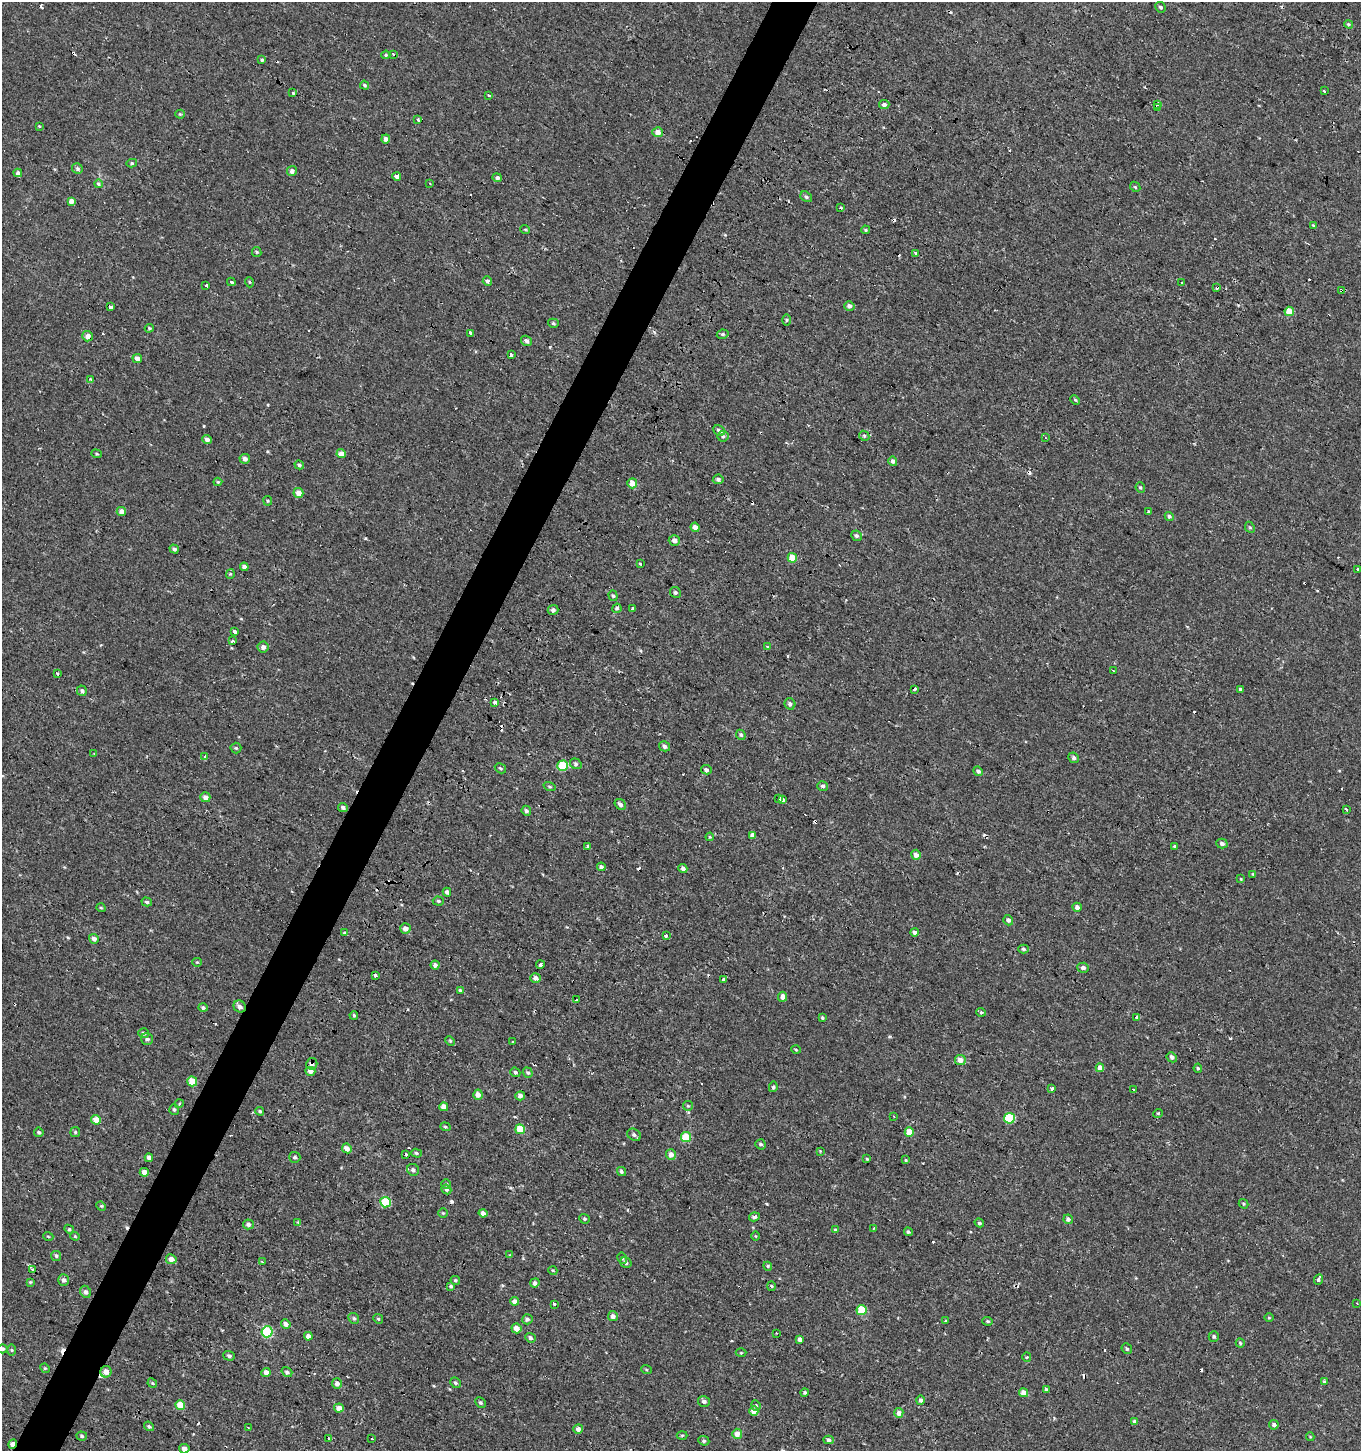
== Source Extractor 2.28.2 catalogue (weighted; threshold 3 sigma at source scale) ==
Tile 7 of 4 x 4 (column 3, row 2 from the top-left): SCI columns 2918-4276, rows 2944-4392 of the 5950 x 5842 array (HDU 1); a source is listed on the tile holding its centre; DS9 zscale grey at full resolution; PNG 1363 x 1453 px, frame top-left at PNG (2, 2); each listed source drawn as its Kron ellipse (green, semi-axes under 4 px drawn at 4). Shown black and unused: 3% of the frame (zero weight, under 2 of 3 exposures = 3% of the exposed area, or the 3 px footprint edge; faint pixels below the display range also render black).
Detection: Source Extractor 2.28.2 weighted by HDU 2 'WHT'; one run over the whole footprint, this tile lists its part. Background -4.14e-04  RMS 0.0023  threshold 0.0104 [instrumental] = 3 sigma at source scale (4.5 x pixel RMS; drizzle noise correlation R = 1.50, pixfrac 1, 0.0396/0.0396 arcsec/px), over >= 5 px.
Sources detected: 359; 55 cosmic-ray / hot-pixel residue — neither listed nor drawn; the other 304 listed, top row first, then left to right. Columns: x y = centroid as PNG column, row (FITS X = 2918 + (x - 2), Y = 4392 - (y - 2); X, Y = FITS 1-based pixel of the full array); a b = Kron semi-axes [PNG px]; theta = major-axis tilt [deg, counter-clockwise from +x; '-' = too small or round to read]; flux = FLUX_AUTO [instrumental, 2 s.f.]
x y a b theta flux
1160 7 5 5 - 0.42
1349 24 4 3 - 0.28
393 54 3 3 - 0.38
386 55 4 3 - 0.31
262 60 4 4 - 0.28
365 85 5 3 - 0.39
1324 91 3 3 - 0.72
293 93 3 3 - 0.43
488 95 3 2 - 0.3
1158 104 4 3 - 4
884 105 5 4 - 0.65
1157 108 3 3 - 2.2
180 114 4 4 - 0.24
418 119 3 3 - 1
39 126 3 3 - 0.16
657 132 5 5 - 1.6
386 139 4 4 - 0.9
132 163 5 4 - 0.34
77 169 5 5 - 0.44
292 171 5 5 - 0.94
18 173 4 4 - 0.68
397 176 4 4 - 3.4
497 178 4 4 - 0.71
430 183 3 3 - 0.28
99 184 4 3 - 0.81
1135 187 6 4 -46 0.32
806 197 6 4 -37 0.49
71 201 4 4 - 1.5
841 207 3 3 - 0.34
1313 225 4 3 - 0.2
525 229 5 3 - 0.22
865 230 4 3 - 0.28
257 252 5 4 - 0.29
916 253 3 3 - 1.8
487 281 5 4 - 0.62
231 282 4 3 - 3.4
249 282 5 3 - 0.21
1182 283 4 2 - 0.18
206 285 3 3 - 0.95
1217 287 3 3 - 1.7
1342 291 3 3 - 1.5
849 306 5 4 - 0.65
110 307 4 3 - 2.4
1289 311 5 4 - 2.9
786 320 6 4 89 0.29
553 323 5 4 - 0.35
149 328 5 4 - 0.29
470 333 4 3 - 4.6
723 334 6 4 12 0.37
88 336 5 5 - 1.2
526 341 6 5 - 0.81
511 355 3 3 - 2.2
137 358 5 4 - 1.2
91 379 3 3 - 0.59
1075 400 5 4 - 0.29
719 431 6 5 - 0.72
723 436 5 5 - 0.47
864 436 5 4 - 0.35
1045 438 3 2 - 0.2
207 439 5 4 - 0.72
96 454 5 4 - 0.28
341 454 4 4 - 1.5
245 459 5 5 - 0.85
893 461 5 4 - 0.6
299 465 5 4 - 0.41
718 479 5 4 - 0.5
218 482 4 4 - 0.26
632 483 5 5 - 2.3
1140 488 5 4 - 0.32
298 493 5 5 - 1.6
268 501 5 4 - 0.27
121 511 4 4 - 1.2
1148 512 3 3 - 0.99
1169 516 5 4 - 0.44
695 527 5 4 - 1.3
1250 527 6 4 -66 0.32
856 536 5 5 - 0.54
674 541 6 5 - 1.1
174 549 5 4 - 0.54
792 558 5 4 - 4.8
640 564 3 3 - 1.5
244 567 4 4 - 1.2
1358 569 3 3 - 8.2
230 574 5 4 - 0.26
675 592 6 5 - 0.43
613 596 5 4 - 0.36
617 608 5 4 - 0.42
632 609 3 3 - 2.8
553 610 5 5 - 0.79
235 631 4 3 - 4.1
232 641 4 3 - 1.8
263 647 5 5 - 0.93
768 647 3 3 - 9.9
1114 671 3 2 - 0.25
57 673 3 3 - 0.8
914 689 3 3 - 1.6
1241 689 3 3 - 3.8
82 691 5 5 - 0.54
495 702 3 3 - 5.8
790 704 6 5 - 0.75
741 735 5 4 - 0.41
665 746 5 5 - 0.79
236 748 5 5 - 0.35
94 754 3 2 - 0.24
205 757 3 3 - 1.5
1074 758 5 5 - 0.56
576 764 6 5 - 0.44
563 766 5 5 - 9.1
500 768 6 4 -30 0.36
706 770 5 4 - 0.53
978 771 5 4 - 0.63
823 786 5 4 - 0.5
550 787 6 3 -19 0.27
205 797 5 5 - 1.3
779 798 4 3 - 1.2
782 800 4 3 - 0.71
620 804 6 5 - 0.69
343 807 5 4 - 0.64
1346 809 3 3 - 0.78
526 811 5 5 - 0.53
752 835 4 4 - 0.69
710 837 4 4 - 0.23
1222 843 5 5 - 0.68
588 846 3 3 - 0.58
1175 847 3 3 - 0.37
916 855 5 4 - 1.2
601 867 4 4 - 0.58
683 868 4 4 - 0.78
1253 874 4 4 - 0.28
1241 879 3 2 - 0.18
447 892 4 4 - 0.61
438 901 5 4 - 0.36
147 902 5 4 - 0.39
1077 907 4 4 - 0.87
101 908 5 3 - 0.21
1008 920 5 4 - 0.73
405 928 5 5 - 1.2
914 932 4 4 - 0.6
344 933 3 3 - 3.3
666 935 3 3 - 4.5
94 939 5 5 - 0.91
1023 949 5 4 - 0.56
197 962 5 4 - 0.24
435 965 4 4 - 0.9
540 965 4 3 - 4.3
1083 968 6 5 - 0.68
375 975 3 3 - 1.4
536 978 5 5 - 1
723 979 3 3 - 1.5
460 990 3 3 - 0.29
782 997 5 4 - 1.1
577 1000 3 3 - 0.96
240 1007 6 5 - 0.9
203 1008 5 4 - 0.44
981 1012 5 4 - 0.37
354 1015 4 3 - 0.29
822 1018 4 3 - 0.29
1137 1018 3 3 - 2.1
144 1033 5 5 - 0.44
147 1039 6 6 - 0.69
450 1041 5 4 - 0.28
513 1042 3 3 - 1.1
796 1049 4 3 - 0.21
1172 1057 5 4 - 0.59
960 1060 5 5 - 1.4
312 1064 6 5 - 0.81
1100 1068 4 4 - 1.3
1198 1068 4 4 - 0.32
310 1071 5 4 - 1.3
515 1072 5 4 - 0.51
528 1073 5 4 - 0.37
192 1081 5 5 - 5.1
773 1087 5 4 - 0.41
1052 1088 3 3 - 2
1133 1089 3 3 - 0.24
478 1095 5 4 - 1.5
520 1096 5 4 - 0.99
179 1104 4 3 - 0.25
688 1106 5 5 - 0.31
444 1107 4 4 - 1.5
174 1109 5 5 - 0.45
260 1111 4 4 - 0.37
1158 1113 5 3 - 0.2
894 1116 2 2 - 0.23
1009 1118 5 5 - 12
96 1120 5 4 - 2.8
445 1127 5 4 - 0.29
520 1129 5 5 - 5.8
39 1132 5 4 - 0.42
75 1132 5 5 - 0.33
909 1132 5 4 - 3.1
634 1135 7 5 -30 0.61
686 1137 5 5 - 6.9
761 1144 5 5 - 0.54
347 1148 5 4 - 1.4
820 1151 4 4 - 0.17
416 1153 5 4 - 0.36
671 1154 5 5 - 1.3
405 1155 3 3 - 1.6
295 1157 5 5 - 0.53
149 1158 4 4 - 1
867 1159 4 3 - 0.22
906 1160 3 3 - 0.22
413 1170 6 5 - 0.61
621 1171 5 4 - 0.47
144 1172 4 4 - 2
446 1184 5 4 - 0.31
446 1189 5 4 - 0.4
386 1202 5 5 - 9.5
1243 1204 5 4 - 0.26
101 1206 5 4 - 0.27
443 1213 5 4 - 0.25
483 1213 4 4 - 0.96
754 1217 5 4 - 0.64
584 1219 5 4 - 0.32
1068 1219 5 4 - 0.72
298 1222 4 4 - 0.19
979 1223 5 4 - 0.4
248 1224 5 5 - 0.7
874 1228 3 2 - 0.51
69 1229 5 4 - 0.32
835 1230 4 3 - 0.26
908 1232 4 3 - 0.41
48 1236 5 3 - 0.2
75 1236 4 4 - 0.22
756 1236 4 3 - 0.19
510 1255 4 3 - 0.19
56 1256 5 5 - 0.41
622 1258 6 4 -61 0.35
171 1259 5 5 - 1.6
262 1262 3 2 - 0.25
626 1263 6 5 - 0.56
768 1266 4 4 - 0.27
32 1270 3 3 - 1.1
553 1271 5 3 - 0.2
1319 1279 5 3 - 2.4
63 1280 6 5 - 0.6
455 1280 5 4 - 0.32
30 1282 4 4 - 0.25
535 1283 5 4 - 0.73
451 1286 4 4 - 0.36
772 1286 5 3 - 0.26
86 1292 6 5 - 0.81
514 1301 4 4 - 0.96
1357 1303 2 2 - 0.18
554 1304 3 3 - 1.2
861 1310 5 5 - 8.5
613 1316 5 5 - 0.97
354 1318 6 5 - 0.39
1269 1318 5 3 - 0.21
378 1319 5 4 - 0.29
527 1319 5 5 - 0.62
945 1321 3 3 - 1.2
988 1321 5 4 - 0.33
286 1324 5 4 - 1
516 1328 5 5 - 1.7
267 1332 5 5 - 17
776 1333 3 2 - 0.19
308 1336 4 4 - 1.1
1214 1336 5 5 - 0.44
530 1338 5 4 - 0.66
800 1339 4 4 - 0.92
1240 1343 4 4 - 0.29
2 1349 5 4 - 0.49
1127 1349 5 5 - 0.42
12 1350 6 4 -89 0.3
741 1353 5 3 - 0.2
229 1356 6 4 -18 0.51
1027 1357 5 4 - 0.26
45 1368 5 4 - 0.25
646 1369 5 3 - 0.23
106 1372 6 5 - 1.6
266 1372 4 4 - 1.1
287 1372 6 4 -36 0.53
1324 1381 3 3 - 0.31
152 1383 5 4 - 0.28
455 1383 6 4 -44 0.38
337 1384 5 4 - 1
1046 1389 4 3 - 0.6
805 1392 4 4 - 0.36
1024 1393 4 4 - 1.8
920 1400 5 4 - 0.65
704 1401 6 5 - 0.73
480 1403 6 4 -45 0.44
180 1405 5 5 - 3.4
756 1405 5 4 - 0.31
339 1408 5 4 - 1.4
754 1411 5 4 - 1.6
899 1413 5 4 - 1.4
1135 1422 4 4 - 0.77
1274 1425 5 4 - 0.72
149 1426 5 4 - 0.39
248 1427 3 2 - 0.16
578 1429 5 4 - 0.9
737 1434 5 5 - 1.7
682 1435 5 3 - 0.24
82 1436 5 4 - 0.47
1310 1437 4 4 - 0.21
329 1438 3 3 - 0.5
372 1438 3 3 - 1
829 1440 5 4 - 0.5
704 1441 5 4 - 0.51
13 1444 5 3 - 2.2
184 1449 5 5 - 1.1
Overlapping masked pixels (flux is a lower limit): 9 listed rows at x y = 1158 104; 1217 287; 1342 291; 110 307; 88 336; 240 1007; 312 1064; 106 1372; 13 1444
Isophote crosses this tile's border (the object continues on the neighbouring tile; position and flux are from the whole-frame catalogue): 2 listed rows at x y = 2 1349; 184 1449